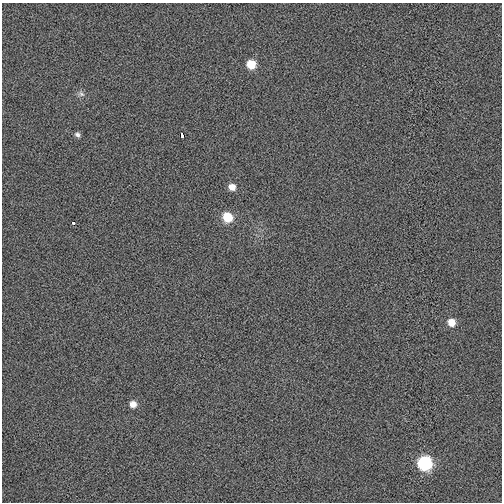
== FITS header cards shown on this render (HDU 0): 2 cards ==
NAXIS1  =                  500
NAXIS2  =                  500

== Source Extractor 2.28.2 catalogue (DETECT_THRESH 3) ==
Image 500 x 500 px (HDU 0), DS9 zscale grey, 1 PNG px = 1 image px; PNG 504 x 504 px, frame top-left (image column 1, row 500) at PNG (2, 3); no overlay
Background 2.12e-04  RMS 0.0081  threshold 0.0242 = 3 sigma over >= 5 px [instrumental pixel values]
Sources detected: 10; all 10 listed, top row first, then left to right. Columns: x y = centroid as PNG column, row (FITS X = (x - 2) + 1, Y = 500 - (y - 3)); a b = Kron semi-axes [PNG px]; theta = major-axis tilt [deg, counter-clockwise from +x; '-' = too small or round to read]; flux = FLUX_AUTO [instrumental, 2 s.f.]
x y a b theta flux
251 64 8 7 - 11
81 94 9 6 -44 1.8
77 134 6 5 - 1.5
182 135 4 3 - 4.9
232 187 7 7 - 4
227 217 8 8 - 15
73 223 3 3 - 1
451 322 8 7 - 6.1
133 404 8 7 - 3.6
425 463 9 8 - 62